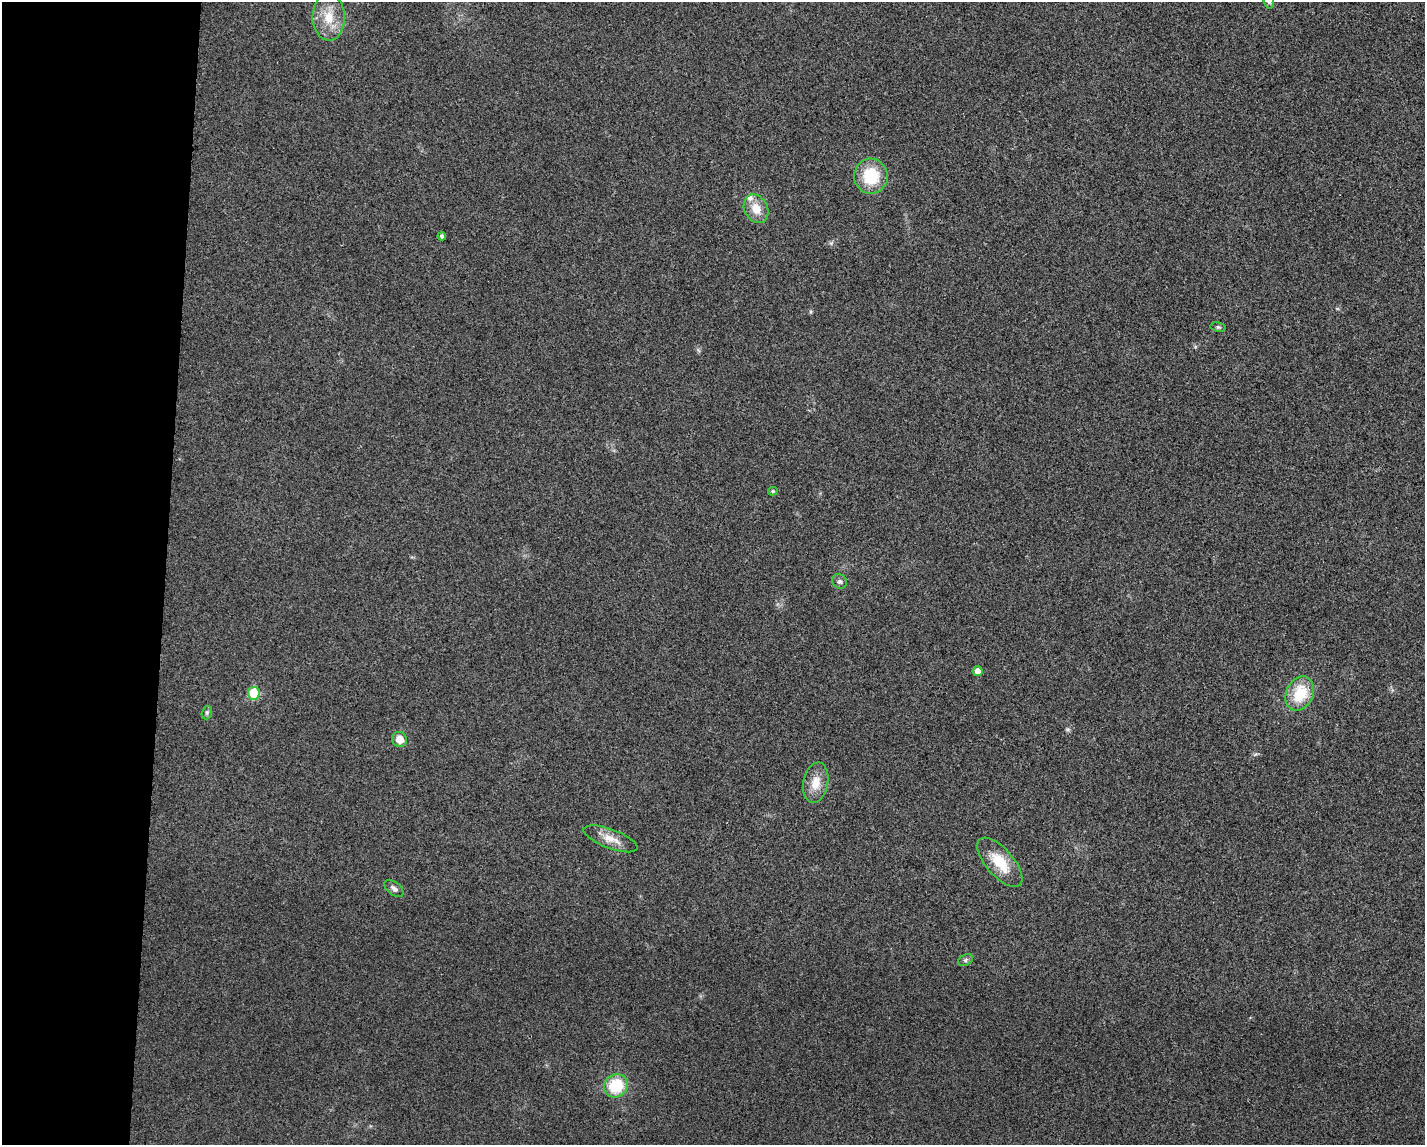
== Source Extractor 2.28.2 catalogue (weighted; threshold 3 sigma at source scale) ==
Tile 4 of 3 x 4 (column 1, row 2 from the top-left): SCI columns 110-1532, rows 2291-3433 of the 4599 x 4579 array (HDU 1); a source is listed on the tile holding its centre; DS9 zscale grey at full resolution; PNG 1427 x 1147 px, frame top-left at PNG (2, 2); each listed source drawn as its Kron ellipse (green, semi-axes under 4 px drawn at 4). Shown black and unused: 11% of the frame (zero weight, under 3 of 4 exposures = <1% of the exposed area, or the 3 px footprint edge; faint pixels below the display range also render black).
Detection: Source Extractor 2.28.2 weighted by HDU 2 'WHT'; one run over the whole footprint, this tile lists its part. Background 0.0249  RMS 0.006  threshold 0.0268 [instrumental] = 3 sigma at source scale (4.5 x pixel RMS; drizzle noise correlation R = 1.50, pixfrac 1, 0.05/0.05 arcsec/px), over >= 5 px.
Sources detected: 20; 1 inside a brighter listed object's ellipse — not listed separately; the other 19 listed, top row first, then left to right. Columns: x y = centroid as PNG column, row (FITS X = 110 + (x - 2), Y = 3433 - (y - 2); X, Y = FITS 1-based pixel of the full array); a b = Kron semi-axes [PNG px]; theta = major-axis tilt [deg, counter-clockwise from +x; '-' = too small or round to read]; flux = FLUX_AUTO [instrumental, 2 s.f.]
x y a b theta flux
1269 2 7 5 -72 1.1
329 17 23 16 -89 13
871 176 17 17 - 24
756 209 15 11 -63 8.7
442 236 4 4 - 1.6
1218 327 7 5 -11 1.1
773 491 5 4 - 0.97
840 581 8 7 - 1.7
977 671 5 5 - 5.3
254 693 6 6 - 21
1300 694 18 13 65 22
207 713 7 5 70 1.1
400 739 8 7 - 7
816 783 20 12 79 9.4
611 839 28 9 -20 8.2
1000 862 30 13 -49 17
394 888 11 6 -39 2.3
965 960 8 5 28 1.5
616 1086 12 11 - 24
Isophote crosses this tile's border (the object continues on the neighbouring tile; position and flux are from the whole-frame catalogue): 1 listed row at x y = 1269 2